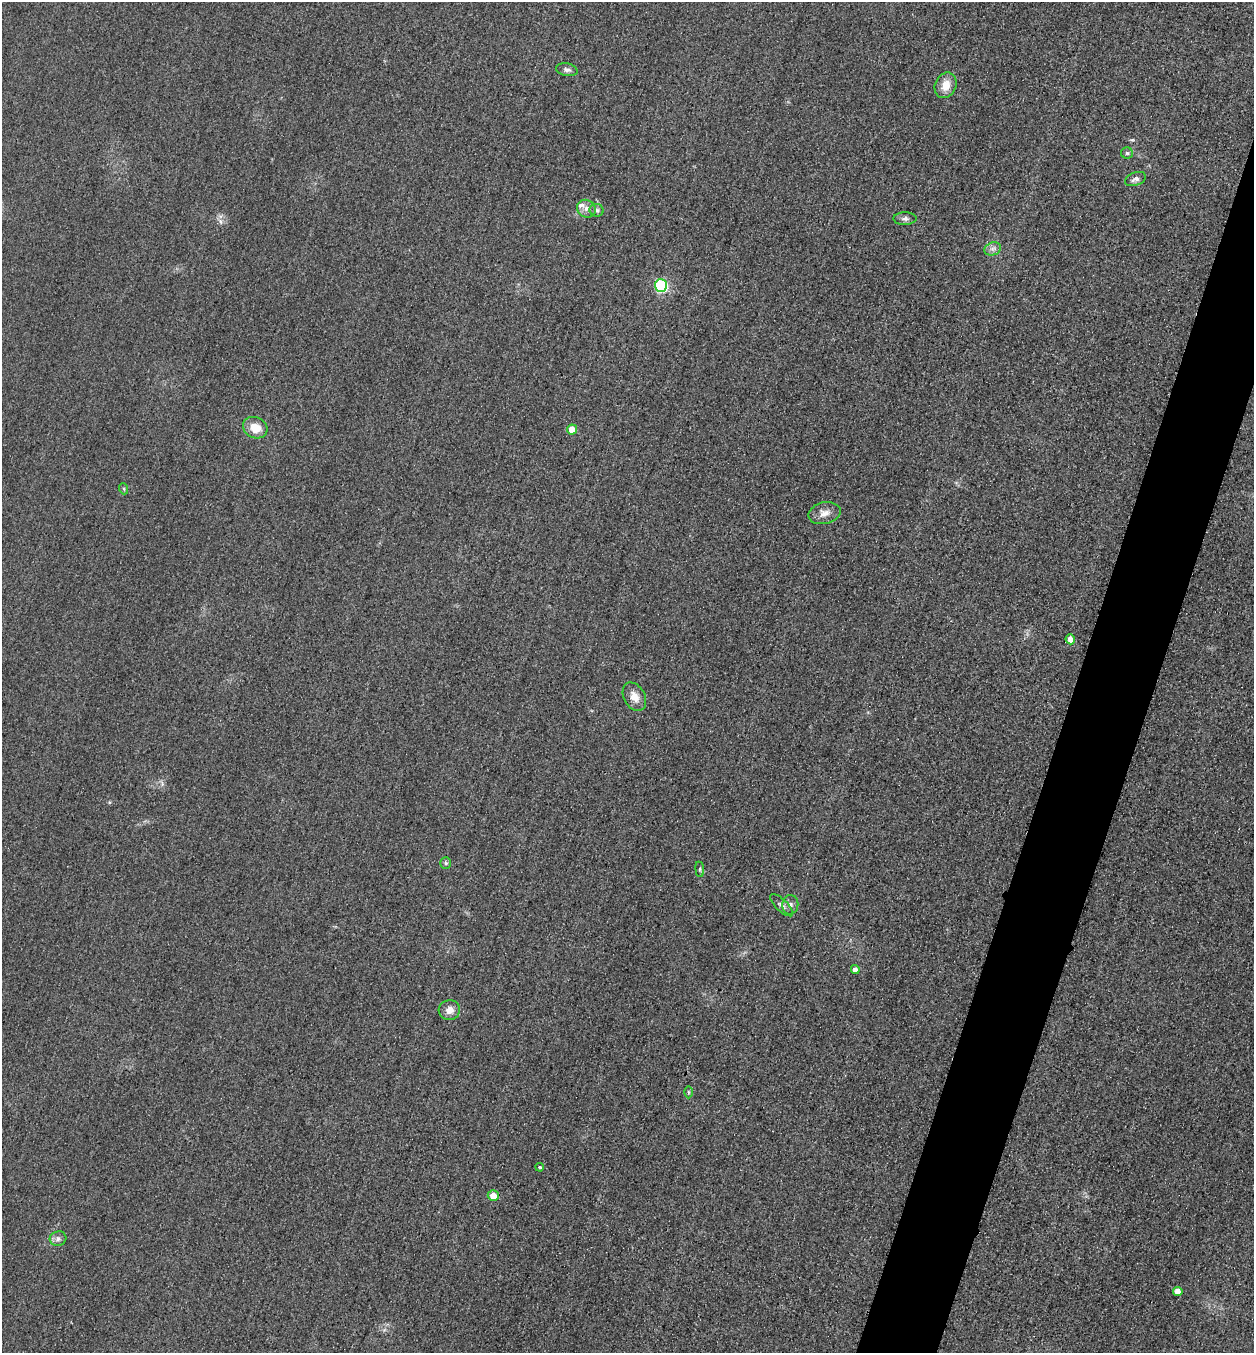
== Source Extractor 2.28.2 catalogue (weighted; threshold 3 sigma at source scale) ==
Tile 10 of 4 x 4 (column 2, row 3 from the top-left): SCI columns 1416-2667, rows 1374-2724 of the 5463 x 5449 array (HDU 1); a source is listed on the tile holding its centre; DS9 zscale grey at full resolution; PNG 1256 x 1355 px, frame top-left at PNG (2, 2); each listed source drawn as its Kron ellipse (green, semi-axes under 4 px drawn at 4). Shown black and unused: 5% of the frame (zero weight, under 3 of 4 exposures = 3% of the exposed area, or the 3 px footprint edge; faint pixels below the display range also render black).
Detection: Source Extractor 2.28.2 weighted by HDU 2 'WHT'; one run over the whole footprint, this tile lists its part. Background 0.0772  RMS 0.017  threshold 0.0761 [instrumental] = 3 sigma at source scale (4.5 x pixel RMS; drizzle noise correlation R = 1.50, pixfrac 1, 0.05/0.05 arcsec/px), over >= 5 px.
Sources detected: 27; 1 inside a brighter listed object's ellipse — not listed separately; the other 26 listed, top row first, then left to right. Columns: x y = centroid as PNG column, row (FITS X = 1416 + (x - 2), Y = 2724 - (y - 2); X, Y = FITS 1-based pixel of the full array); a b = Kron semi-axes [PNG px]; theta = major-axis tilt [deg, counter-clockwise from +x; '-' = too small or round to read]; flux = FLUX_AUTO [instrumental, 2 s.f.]
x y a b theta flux
567 70 11 6 -12 5.7
945 85 13 10 66 21
1127 153 6 6 - 3.4
1135 179 11 6 21 6.3
586 209 10 8 -33 10
597 210 7 6 - 4.8
905 219 11 6 1 6.3
993 249 8 6 20 6.5
661 286 6 6 - 190
255 428 12 10 -26 26
572 429 5 5 - 25
124 489 5 3 - 2.1
824 513 16 10 14 14
1070 639 5 4 - 13
634 697 15 10 -60 17
446 863 6 5 - 3
700 869 7 4 -83 2.5
782 905 15 6 -44 7
790 905 9 8 - 7.2
855 969 4 4 - 8.3
449 1010 11 10 - 14
688 1092 6 4 90 2.4
540 1167 4 3 - 2.4
493 1196 5 5 - 20
58 1239 8 7 - 6.3
1178 1292 4 4 - 16